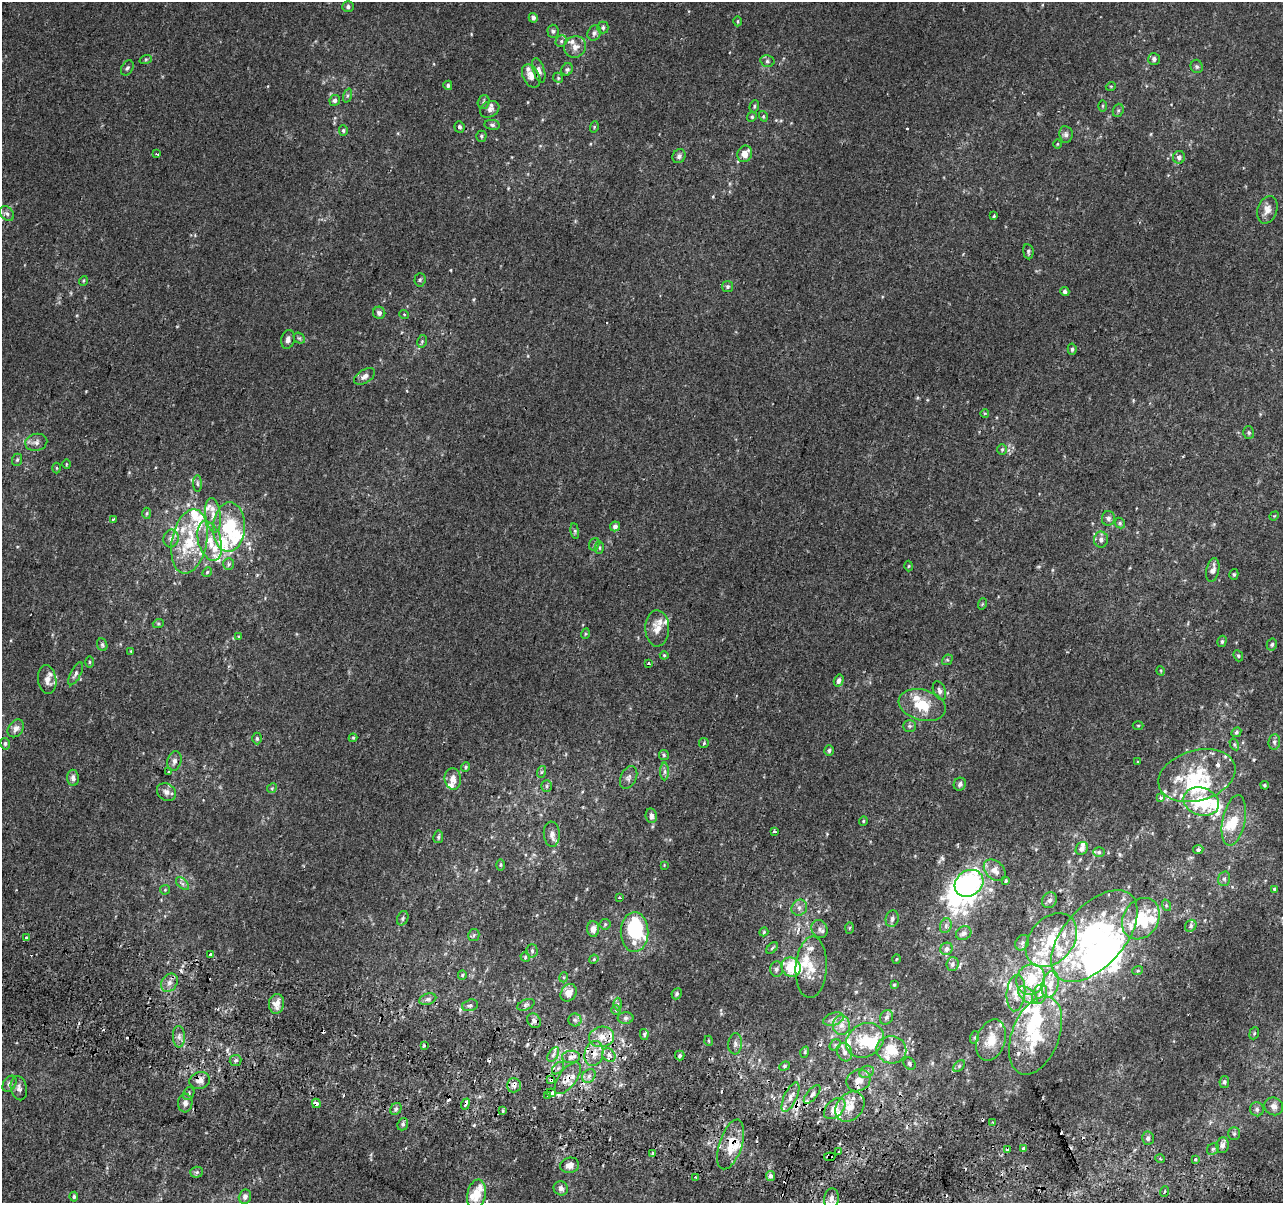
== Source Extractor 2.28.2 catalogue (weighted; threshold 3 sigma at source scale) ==
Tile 6 of 4 x 4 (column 2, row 2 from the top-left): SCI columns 1300-2580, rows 2729-3929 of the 5152 x 5395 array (HDU 1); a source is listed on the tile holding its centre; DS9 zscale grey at full resolution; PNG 1285 x 1205 px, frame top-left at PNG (2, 2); each listed source drawn as its Kron ellipse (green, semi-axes under 4 px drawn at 4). Shown black and unused: <1% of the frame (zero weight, under 2 of 3 exposures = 2% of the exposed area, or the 3 px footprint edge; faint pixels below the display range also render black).
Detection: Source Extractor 2.28.2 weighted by HDU 2 'WHT'; one run over the whole footprint, this tile lists its part. Background 7.68e-04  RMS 0.0028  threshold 0.0128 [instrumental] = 3 sigma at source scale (4.5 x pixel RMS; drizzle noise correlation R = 1.50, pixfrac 1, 0.0396/0.0396 arcsec/px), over >= 5 px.
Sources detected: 380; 10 inside a brighter object's white glare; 20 cosmic-ray / hot-pixel residue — neither listed nor drawn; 72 inside a brighter listed object's ellipse — not listed separately; the other 278 listed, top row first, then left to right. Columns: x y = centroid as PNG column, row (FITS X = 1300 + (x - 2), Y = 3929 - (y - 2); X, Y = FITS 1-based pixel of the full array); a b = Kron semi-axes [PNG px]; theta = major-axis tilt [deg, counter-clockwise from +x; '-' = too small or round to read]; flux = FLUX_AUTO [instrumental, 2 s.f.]
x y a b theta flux
348 7 6 5 - 0.7
533 18 4 4 - 0.97
738 21 5 3 - 0.29
603 28 6 5 - 0.58
553 31 6 5 - 0.6
594 33 8 6 64 0.89
561 41 6 5 - 0.63
575 47 11 10 - 1.9
146 59 6 4 18 0.4
1154 59 6 6 - 0.9
767 61 7 5 -14 0.67
1197 66 7 6 - 0.53
127 68 8 5 60 0.64
567 69 6 5 - 0.61
539 70 13 5 -72 1.3
531 76 12 8 -62 2.2
558 78 5 4 - 0.4
448 85 4 4 - 0.57
1111 86 5 3 - 0.26
347 96 7 3 71 0.41
335 100 5 5 - 0.81
484 102 7 5 71 0.6
754 106 6 4 71 0.48
1103 106 5 3 - 0.29
490 109 10 7 31 1.2
1118 110 7 5 70 0.59
763 116 5 3 - 0.32
752 117 5 4 - 0.38
492 125 8 5 -7 0.6
459 127 6 5 - 0.71
594 127 6 3 73 0.3
343 130 5 4 - 0.43
1066 134 8 6 -83 0.87
481 136 5 5 - 0.5
1057 144 5 3 - 0.25
157 154 3 2 - 0.28
745 154 8 7 - 3.1
679 156 7 6 - 0.88
1179 157 6 6 - 1.1
1267 210 14 9 70 2.2
7 214 8 6 -48 0.92
994 216 3 3 - 0.55
1028 252 8 5 -83 0.58
420 280 6 5 - 0.53
83 281 5 3 - 0.29
728 287 5 5 - 0.54
1065 292 4 4 - 0.78
379 313 6 6 - 1
404 314 5 3 - 0.23
299 338 6 4 -42 0.46
288 339 9 6 77 1.1
422 341 6 4 78 0.43
1072 349 5 4 - 0.6
365 376 11 6 31 1.3
985 413 4 3 - 0.22
1249 432 6 5 - 0.5
36 442 11 8 14 1.3
1002 450 5 5 - 0.47
17 460 6 5 - 0.44
66 464 5 3 - 0.25
57 468 5 3 - 0.29
197 484 8 4 -89 0.57
147 513 5 4 - 0.42
213 515 17 7 -83 2.3
1274 516 5 4 - 0.25
1108 518 7 6 - 0.93
113 519 3 3 - 0.35
1120 523 6 4 -49 0.47
615 526 5 4 - 1.1
229 527 25 16 87 13
575 531 8 4 -82 0.55
171 538 9 7 79 1.5
1101 539 8 7 - 1.1
189 541 32 17 79 12
210 541 20 11 -74 5.1
594 544 6 5 - 0.5
599 548 6 4 -88 0.44
229 564 6 5 - 0.51
909 566 5 3 - 0.29
1213 570 12 6 78 1.7
207 572 5 4 - 0.37
1234 574 5 4 - 0.42
982 604 6 3 71 0.28
158 624 5 3 - 0.31
657 628 18 12 -88 3
585 634 5 3 - 0.25
239 637 4 4 - 0.31
1222 641 6 4 74 0.52
1272 644 6 5 - 0.64
102 645 6 5 - 0.55
131 651 4 3 - 0.23
664 655 4 4 - 0.31
1238 656 6 4 -68 0.4
947 660 6 4 42 0.44
89 662 6 4 90 0.37
648 663 3 3 - 0.47
1161 671 5 3 - 0.24
76 674 12 5 64 0.96
47 680 14 9 -82 2.3
839 681 6 4 72 1
939 691 10 6 -68 1.1
922 705 24 15 -15 8.3
1138 725 5 3 - 0.26
909 726 6 5 - 0.56
16 728 9 7 54 1.5
1236 732 5 4 - 0.49
257 738 6 4 -90 0.49
353 738 4 4 - 0.31
1274 742 8 5 83 0.73
704 743 5 4 - 0.36
5 744 6 4 -76 0.54
1234 744 6 4 -59 0.35
829 750 5 4 - 0.56
664 755 5 5 - 0.39
174 761 10 7 76 1.2
1138 762 3 3 - 0.51
466 767 5 4 - 0.4
169 771 3 3 - 0.61
665 771 9 4 89 0.74
541 772 6 4 71 0.41
1197 776 39 25 16 16
629 777 12 7 63 1.1
73 778 8 6 -88 1
453 779 11 8 -84 2.3
960 784 6 6 - 0.79
1265 785 4 3 - 0.36
547 786 6 5 - 0.52
272 788 5 4 - 0.35
166 792 10 8 -32 1.5
1161 798 4 3 - 1.3
1201 802 18 14 -18 14
651 816 7 5 -81 0.97
1234 820 25 11 78 5.5
863 821 5 4 - 0.35
774 831 3 3 - 1.5
552 834 12 8 -85 1.7
438 837 6 5 - 0.54
1082 848 7 5 55 1.2
1198 850 5 4 - 0.77
1099 852 6 5 - 0.54
501 865 5 3 - 0.34
664 865 4 3 - 0.21
995 870 12 9 -44 2.3
1224 879 7 6 - 0.69
1006 881 4 3 - 0.3
969 883 15 12 35 42
182 884 8 4 -44 0.65
1274 889 4 4 - 0.39
165 890 5 4 - 0.32
619 897 3 3 - 1.3
1049 900 8 7 - 1
1166 905 6 4 -73 0.37
799 908 8 7 - 1.3
403 918 7 5 66 0.57
892 919 8 6 75 0.9
1141 919 22 17 57 10
605 924 5 5 - 0.44
946 926 7 5 70 0.85
1191 926 6 5 - 0.56
849 928 6 4 88 0.31
593 929 8 6 -87 2
819 929 9 8 - 1.3
635 932 20 14 88 23
764 932 4 4 - 0.3
964 933 8 6 29 1.3
474 935 6 5 - 0.55
1094 936 55 30 48 59
26 938 3 3 - 0.83
1051 940 30 22 50 13
1022 943 8 6 58 0.79
772 948 7 4 45 0.45
946 949 6 6 - 1.2
532 951 7 5 -89 0.7
210 954 3 3 - 0.57
525 957 5 4 - 0.35
594 959 5 3 - 0.29
896 959 5 3 - 0.25
952 964 7 6 - 0.88
791 967 10 9 - 9.1
811 967 31 15 87 5.9
776 969 7 6 - 0.88
1138 970 5 3 - 0.32
462 975 5 4 - 0.35
564 977 5 3 - 0.29
1031 980 15 14 - 8.7
169 983 10 7 54 1.5
1050 984 13 8 76 3.1
894 985 3 3 - 0.33
569 993 9 7 54 2.5
1016 993 18 9 84 3.4
677 994 6 5 - 0.66
1040 994 10 7 69 1.5
1028 995 11 6 -39 2
428 999 9 5 19 0.79
276 1004 10 7 82 2.6
618 1004 6 4 -90 0.44
470 1005 8 5 15 0.7
526 1005 9 5 22 0.65
616 1010 4 4 - 0.34
886 1017 7 6 - 0.84
626 1018 8 6 1 0.7
833 1019 10 6 17 1.1
575 1020 6 6 - 0.71
534 1021 8 6 -53 0.89
841 1025 10 8 -84 1.8
1254 1033 6 4 69 0.4
644 1034 5 4 - 0.54
1035 1035 41 23 69 16
179 1037 11 6 -87 1.2
602 1037 12 10 10 3.2
975 1037 6 4 71 0.4
865 1040 20 16 32 8.5
991 1040 21 14 72 5.4
709 1041 5 3 - 0.27
735 1044 10 7 86 1.2
835 1045 6 5 - 0.46
424 1046 3 2 - 0.28
891 1050 15 13 -12 6.7
805 1052 5 3 - 0.34
845 1052 9 7 -69 1.3
594 1054 12 9 76 3
553 1055 8 5 58 0.9
609 1055 7 6 - 1.1
680 1055 5 4 - 0.55
571 1057 9 6 3 1.3
236 1060 6 5 - 0.62
909 1063 7 5 -49 0.56
784 1066 5 4 - 0.39
959 1066 7 4 46 0.49
558 1068 7 4 45 0.6
867 1072 7 6 - 0.86
589 1076 7 6 - 1.1
568 1078 19 8 53 3
200 1080 10 8 18 1.9
551 1080 3 3 - 2.5
858 1080 12 10 25 3
1224 1082 6 5 - 0.65
9 1084 9 6 56 1
514 1085 7 7 - 1.2
19 1088 12 8 -77 1.4
189 1093 7 5 62 0.54
551 1093 4 3 - 12
812 1094 11 5 50 1
547 1096 3 3 - 1.4
790 1097 16 6 65 2
185 1103 9 7 86 1.4
316 1103 5 4 - 2.6
465 1104 6 3 68 3.2
1274 1106 10 8 -32 1.6
850 1107 17 12 48 4.6
835 1108 12 8 44 2.8
396 1109 6 5 - 0.64
1257 1109 7 6 - 0.74
503 1111 3 3 - 0.5
992 1122 3 2 - 0.35
403 1124 6 5 - 0.62
1234 1134 6 5 - 0.52
1148 1138 6 6 - 0.83
731 1144 26 11 72 5.9
1223 1145 8 6 83 1.3
1024 1148 4 3 - 1.5
1213 1149 6 5 - 0.59
1008 1150 4 3 - 2
838 1151 3 2 - 0.39
653 1154 4 3 - 2.4
830 1157 5 3 - 0.65
1160 1159 5 3 - 0.3
1195 1159 3 3 - 1.7
570 1165 9 7 11 1.8
197 1172 6 5 - 0.59
770 1176 5 4 - 1.1
696 1177 3 3 - 0.65
561 1188 7 7 - 1.1
1164 1192 5 3 - 0.34
476 1195 15 9 80 4.2
74 1197 5 4 - 0.49
245 1197 7 6 - 1.2
831 1199 10 7 82 1.8
Overlapping masked pixels (flux is a lower limit): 16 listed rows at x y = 169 983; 602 1037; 594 1054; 609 1055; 568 1078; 200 1080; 551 1080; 858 1080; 514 1085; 551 1093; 316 1103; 465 1104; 731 1144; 1008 1150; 653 1154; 830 1157